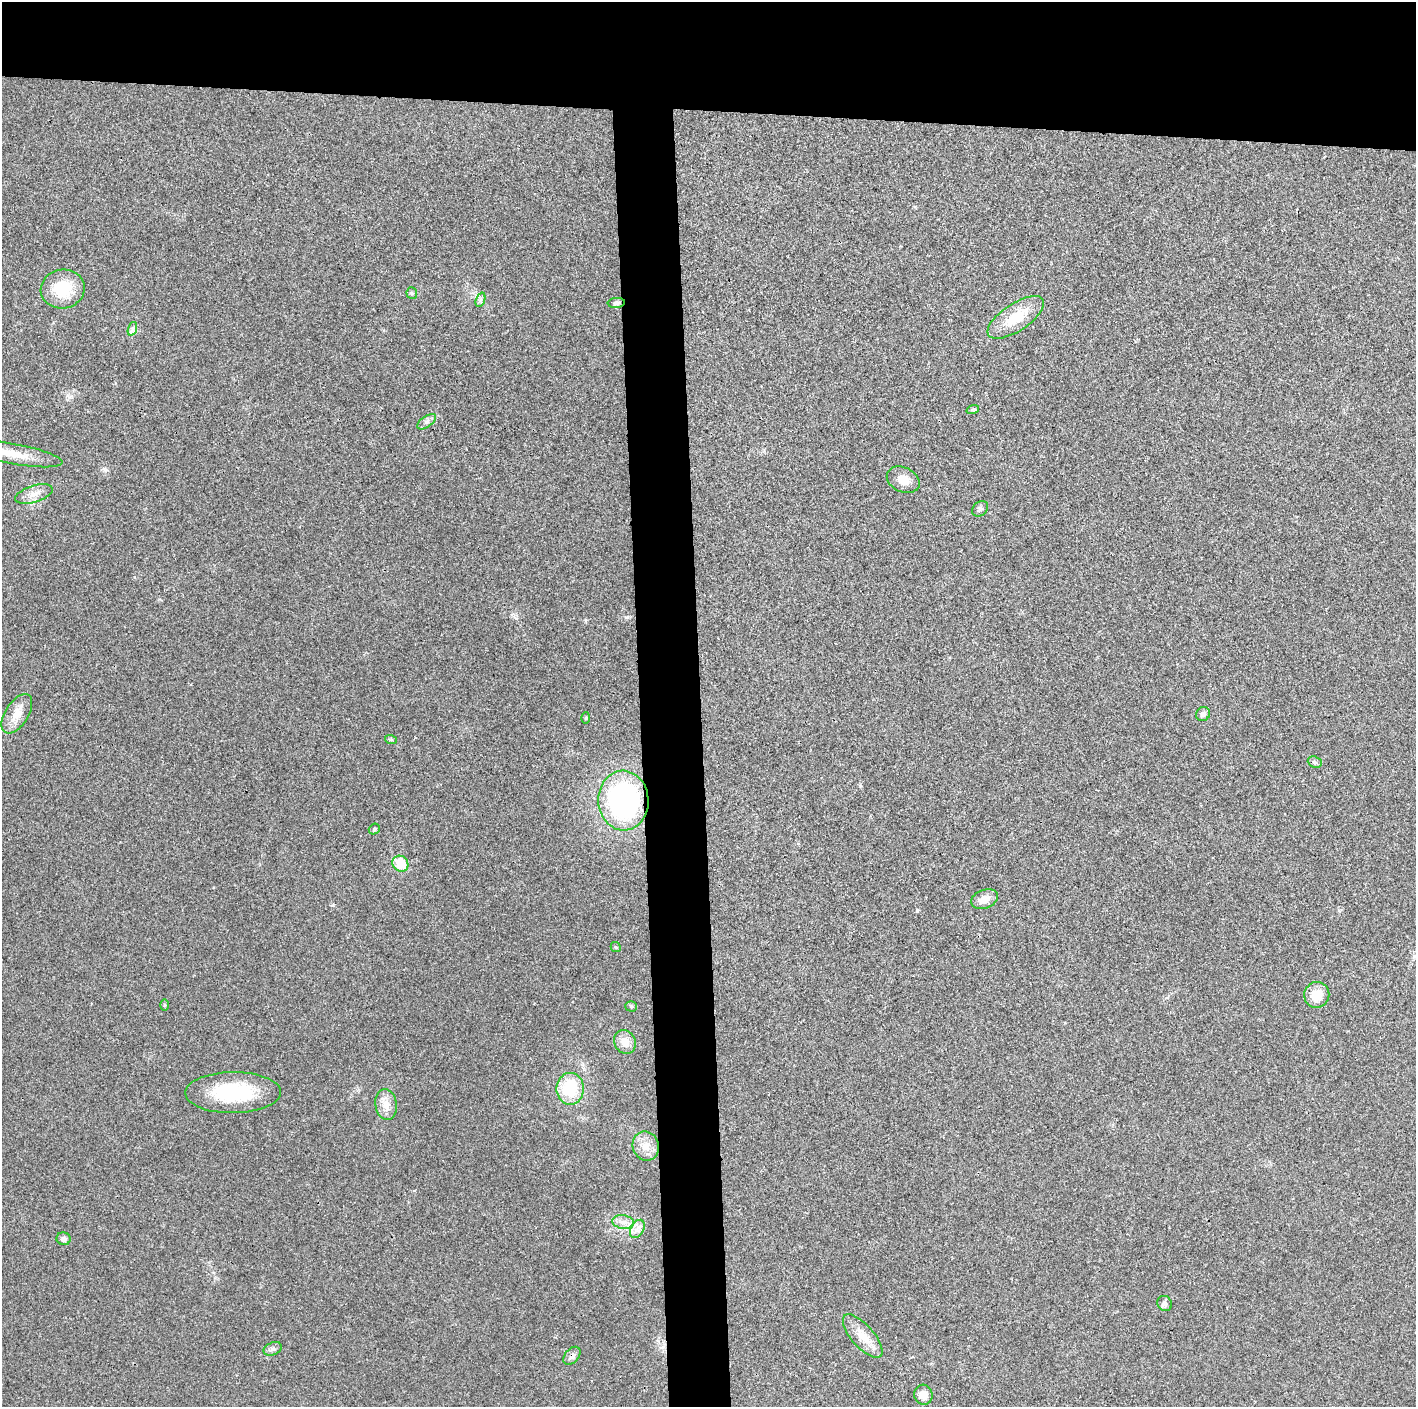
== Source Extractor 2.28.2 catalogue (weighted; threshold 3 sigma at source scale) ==
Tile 2 of 3 x 3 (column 2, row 1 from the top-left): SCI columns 1415-2828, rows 2817-4221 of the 4242 x 4224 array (HDU 1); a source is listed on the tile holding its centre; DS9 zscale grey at full resolution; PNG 1418 x 1409 px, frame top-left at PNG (2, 2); each listed source drawn as its Kron ellipse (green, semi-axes under 4 px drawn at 4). Shown black and unused: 12% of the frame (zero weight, under 3 of 4 exposures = <1% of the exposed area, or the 3 px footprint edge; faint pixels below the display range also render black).
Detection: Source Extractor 2.28.2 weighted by HDU 2 'WHT'; one run over the whole footprint, this tile lists its part. Background 0.0231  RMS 0.0056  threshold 0.0254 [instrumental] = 3 sigma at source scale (4.5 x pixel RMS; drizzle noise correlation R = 1.50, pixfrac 1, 0.05/0.05 arcsec/px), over >= 5 px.
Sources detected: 38; all 38 listed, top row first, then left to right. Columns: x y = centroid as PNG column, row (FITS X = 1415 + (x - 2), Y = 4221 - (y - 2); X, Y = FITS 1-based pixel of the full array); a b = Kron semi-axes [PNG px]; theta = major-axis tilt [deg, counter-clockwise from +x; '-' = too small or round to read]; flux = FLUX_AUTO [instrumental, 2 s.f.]
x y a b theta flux
63 289 22 19 12 20
412 293 5 5 - 0.8
480 300 7 4 70 1.3
616 303 8 5 4 1.5
1016 317 32 13 33 17
132 329 7 4 72 1.3
973 409 6 4 19 0.87
427 422 11 5 35 1.9
14 454 49 10 -10 12
903 480 17 12 -25 6.3
34 494 19 8 17 5.3
980 509 9 6 42 1.5
17 714 22 11 58 8
1203 714 7 6 - 1.9
586 718 5 3 - 0.55
391 740 6 4 -19 0.67
1315 762 7 5 -21 1.2
623 801 30 25 -87 120
374 829 6 5 - 0.96
400 864 8 7 - 14
984 899 14 9 21 5
616 947 5 4 - 0.79
1317 995 13 12 - 9.1
165 1005 6 4 -90 0.61
631 1006 6 5 - 0.83
625 1042 12 10 -60 6.9
570 1089 16 14 90 24
233 1093 48 20 0 38
386 1105 15 10 -82 5.7
646 1146 15 13 -70 6.8
623 1222 11 7 -10 3.4
637 1229 10 6 60 2.9
64 1239 7 6 - 2
1165 1304 8 7 - 1.6
863 1336 27 11 -49 9.4
273 1349 9 6 24 1.7
572 1356 10 7 49 2.3
923 1395 10 9 - 5.6
Overlapping masked pixels (flux is a lower limit): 1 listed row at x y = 572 1356
Unlisted compact peaks at least as high as the median listed source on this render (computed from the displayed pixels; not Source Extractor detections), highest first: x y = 627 617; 333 905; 917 911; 105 470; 516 618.